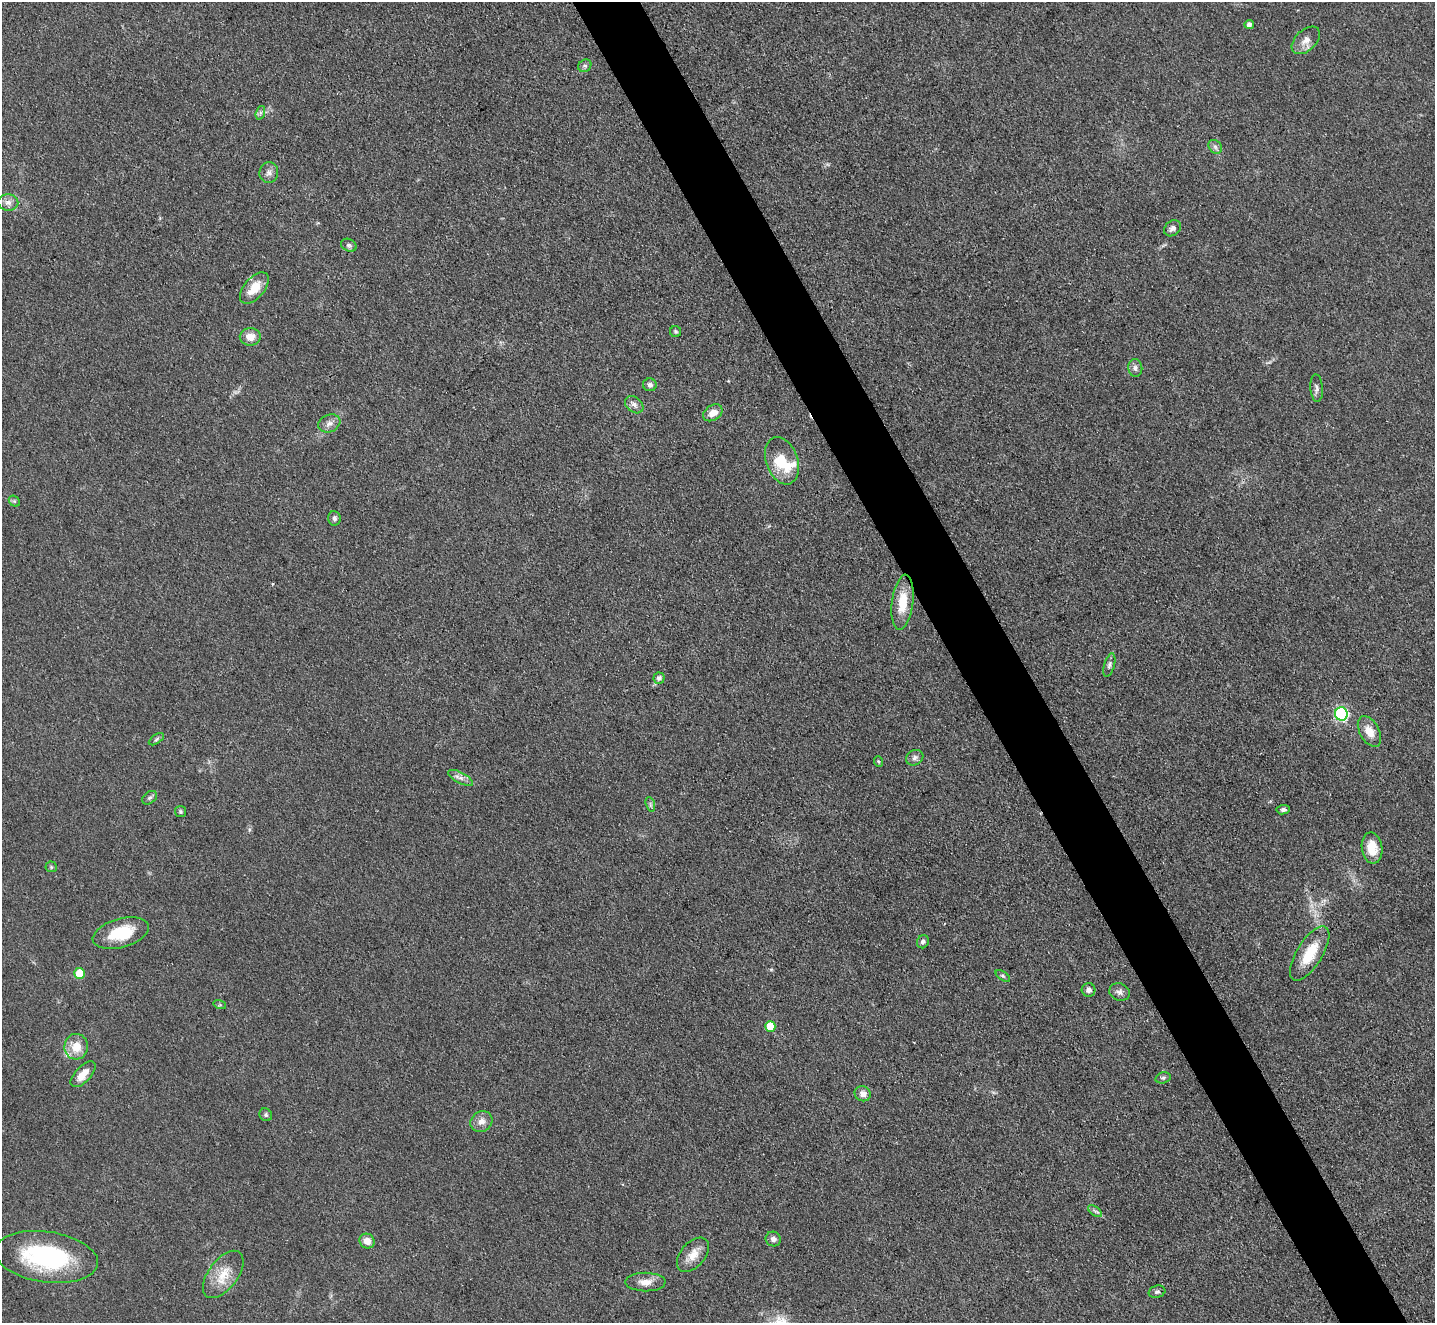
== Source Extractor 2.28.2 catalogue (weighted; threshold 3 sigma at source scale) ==
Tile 6 of 4 x 4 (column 2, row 2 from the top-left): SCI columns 1437-2869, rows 2933-4253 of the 5739 x 5728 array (HDU 1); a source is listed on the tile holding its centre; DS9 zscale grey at full resolution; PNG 1437 x 1325 px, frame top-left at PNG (2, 2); each listed source drawn as its Kron ellipse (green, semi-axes under 4 px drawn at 4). Shown black and unused: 5% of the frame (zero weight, under 3 of 4 exposures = <1% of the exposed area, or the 3 px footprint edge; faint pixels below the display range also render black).
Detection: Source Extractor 2.28.2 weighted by HDU 2 'WHT'; one run over the whole footprint, this tile lists its part. Background 0.0737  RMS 0.0063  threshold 0.0283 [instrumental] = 3 sigma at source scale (4.5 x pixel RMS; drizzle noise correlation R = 1.50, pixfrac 1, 0.05/0.05 arcsec/px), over >= 5 px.
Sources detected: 61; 1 inside a brighter object's white glare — neither listed nor drawn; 1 inside a brighter listed object's ellipse — not listed separately; the other 59 listed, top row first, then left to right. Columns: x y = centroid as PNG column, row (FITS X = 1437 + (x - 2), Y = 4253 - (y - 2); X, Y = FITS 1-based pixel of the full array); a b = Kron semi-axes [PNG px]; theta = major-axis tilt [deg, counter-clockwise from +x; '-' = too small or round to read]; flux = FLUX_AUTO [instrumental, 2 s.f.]
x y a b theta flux
1249 24 5 4 - 2.1
1306 40 17 10 43 5.6
585 66 7 6 - 1.5
260 113 7 4 72 1.4
1215 147 7 6 - 1.8
269 173 10 9 - 3
8 202 10 8 -3 3.6
1172 228 9 7 39 2.4
349 245 8 6 -27 1.5
254 288 19 10 49 12
676 332 5 5 - 1.1
250 337 10 8 -1 6.9
1135 368 9 7 -84 2.5
650 385 7 6 - 2.1
1317 388 14 6 -85 2.4
634 405 10 7 -40 3.1
713 413 10 7 34 6.1
329 423 11 8 22 3.5
782 461 24 16 -70 20
14 501 6 4 -44 1
334 518 7 6 - 2
902 602 28 10 83 16
1109 665 12 5 75 2.1
659 678 5 5 - 2.5
1341 714 6 6 - 100
1369 731 17 9 -61 8.6
156 739 8 4 34 1.2
915 758 9 7 31 2.3
879 762 5 3 - 0.77
461 778 14 5 -27 3
149 798 8 6 38 1.5
650 804 7 4 -72 1.3
1283 810 7 4 7 1.8
180 812 5 5 - 1.1
1372 848 16 10 -82 11
51 867 5 5 - 0.94
121 933 29 14 16 24
923 942 7 6 - 1.7
1310 953 31 12 58 20
79 973 5 5 - 16
1003 976 8 4 -35 1.2
1089 990 7 7 - 2.9
1119 992 10 8 -25 3
220 1005 6 4 -17 0.82
770 1026 5 5 - 16
76 1047 13 12 - 10
83 1074 16 8 47 7.4
1163 1078 8 5 15 1.4
863 1094 8 7 - 4.1
266 1115 7 6 - 1.4
481 1122 11 10 - 4.6
1095 1211 8 4 -37 1.5
773 1239 8 7 - 2.6
367 1241 8 7 - 5.4
693 1255 20 12 49 8.1
46 1257 52 25 -8 79
223 1274 27 14 53 14
645 1282 20 9 0 6.6
1157 1292 8 6 17 1.6